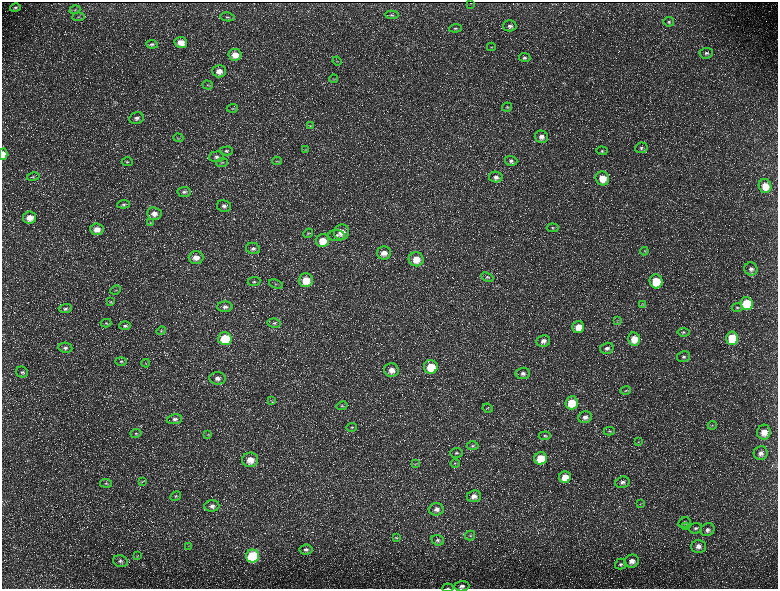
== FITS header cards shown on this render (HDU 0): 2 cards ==
NAXIS1  =                 1552 / length of data axis 1
NAXIS2  =                 1173 / length of data axis 2

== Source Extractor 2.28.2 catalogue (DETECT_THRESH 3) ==
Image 1552 x 1173 px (HDU 0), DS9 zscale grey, zoomed out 1/2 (1 PNG px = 2 x 2 image px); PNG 780 x 591 px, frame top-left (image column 1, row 1173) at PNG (2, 2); each listed source drawn as its Kron ellipse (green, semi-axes under 4 px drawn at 4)
Background 229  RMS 10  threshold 31.4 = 3 sigma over >= 5 px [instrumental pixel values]
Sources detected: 172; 34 cannot appear on this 1/2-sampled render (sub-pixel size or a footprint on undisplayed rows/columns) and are neither listed nor drawn; the other 138 listed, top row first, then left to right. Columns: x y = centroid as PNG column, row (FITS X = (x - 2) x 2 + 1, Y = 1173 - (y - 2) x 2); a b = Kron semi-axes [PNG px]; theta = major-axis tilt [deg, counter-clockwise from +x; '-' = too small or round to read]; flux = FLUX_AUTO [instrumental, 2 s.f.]
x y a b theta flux
471 3 2 1 - 690
15 8 5 4 - 4100
75 10 5 3 - 2300
392 15 7 3 -3 3300
78 17 6 3 6 2700
227 17 7 3 -9 3300
669 22 5 4 - 3400
510 26 7 5 2 6900
455 28 6 4 5 3300
181 42 6 5 - 23000
152 44 6 4 -7 4000
491 47 4 2 - 1600
706 53 7 5 5 6200
235 55 6 6 - 22000
525 58 6 4 -6 4200
337 61 4 3 - 1700
219 71 6 6 - 15000
334 79 4 2 - 1300
208 85 5 3 - 2100
507 107 5 4 - 3200
232 108 5 3 - 2200
136 118 7 6 - 7200
310 126 3 3 - 1500
541 137 7 6 - 11000
178 138 5 3 - 2300
641 148 6 5 - 4500
305 150 4 3 - 1700
226 151 7 4 1 4200
602 151 5 4 - 3000
3 154 6 3 -88 18000
216 157 7 5 4 6600
277 161 5 3 - 2000
511 161 6 5 - 5600
127 162 5 3 - 2200
222 162 6 3 6 2600
33 177 6 3 12 2500
496 177 7 5 -10 8400
602 178 7 6 - 33000
765 186 7 6 - 37000
184 192 6 5 - 5100
123 204 6 4 6 3900
224 206 7 6 - 7500
154 214 7 6 - 13000
30 218 7 6 - 21000
151 223 4 3 - 1800
553 228 6 4 -5 3500
97 229 6 6 - 18000
342 232 8 7 - 22000
308 233 5 4 - 2700
337 236 8 5 -1 6100
322 241 7 6 - 32000
253 248 7 5 -12 7100
644 251 4 3 - 2000
384 253 7 6 - 17000
196 258 7 6 - 16000
416 259 7 7 - 31000
751 269 6 6 - 8900
487 277 6 4 -24 3800
306 280 7 7 - 42000
656 281 7 6 - 67000
254 282 6 4 6 4000
276 284 7 2 -21 2300
115 290 5 2 - 1600
111 302 4 3 - 1800
746 303 6 6 - 88000
643 304 3 3 - 1600
225 307 7 5 0 7900
737 307 5 4 - 3800
65 309 7 4 2 4800
618 320 3 2 - 1300
106 323 5 3 - 2100
274 323 7 4 -11 4800
125 326 6 4 1 4300
578 327 6 6 - 22000
161 331 5 3 - 2200
683 332 6 4 -9 3500
732 338 6 6 - 72000
225 339 6 6 - 90000
634 339 7 6 - 31000
543 341 7 6 - 10000
65 348 7 5 -10 5600
607 348 7 5 17 7100
684 357 6 5 - 5900
121 361 6 4 -1 3400
146 363 4 2 - 1600
431 367 7 7 - 63000
391 370 7 6 - 16000
22 372 6 5 - 4700
523 373 7 5 4 7900
217 378 8 6 -4 11000
626 390 5 4 - 2300
271 400 3 2 - 1800
572 403 6 6 - 51000
342 406 6 4 14 3200
488 408 5 4 - 2600
585 417 7 6 - 10000
174 419 8 5 7 6500
712 425 4 3 - 2300
352 427 5 4 - 2700
609 431 5 3 - 3000
764 432 7 6 - 23000
136 433 5 3 - 2600
208 435 4 4 - 2100
545 436 6 4 6 3500
638 442 4 2 - 1400
473 446 6 4 3 3900
456 453 6 5 - 4500
761 453 7 7 - 10000
540 458 6 6 - 51000
250 460 8 7 - 25000
455 463 4 3 - 2200
415 464 4 3 - 2200
565 477 6 5 - 31000
142 482 4 2 - 1500
622 482 7 5 17 7500
106 483 6 4 -6 3400
176 496 5 4 - 3200
474 496 7 6 - 13000
640 504 3 2 - 1100
212 506 7 5 4 8000
436 509 7 6 - 10000
684 522 6 5 - 4800
686 527 2 2 - 1000
696 528 6 5 - 4900
707 530 7 6 - 8100
470 536 5 5 - 3600
396 538 4 3 - 2000
438 540 6 5 - 5400
188 546 4 2 - 1500
698 546 7 6 - 12000
306 550 6 5 - 6200
137 556 4 2 - 1500
253 556 7 6 - 160000
120 561 7 5 -15 6400
632 561 7 6 - 14000
621 564 6 5 - 4400
462 586 7 5 4 7700
448 588 5 2 - 1500
At the frame edge (FLAGS 8, measured only in part): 3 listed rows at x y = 3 154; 462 586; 448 588
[34 sub-pixel or undisplayed-footprint detections neither listed nor drawn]